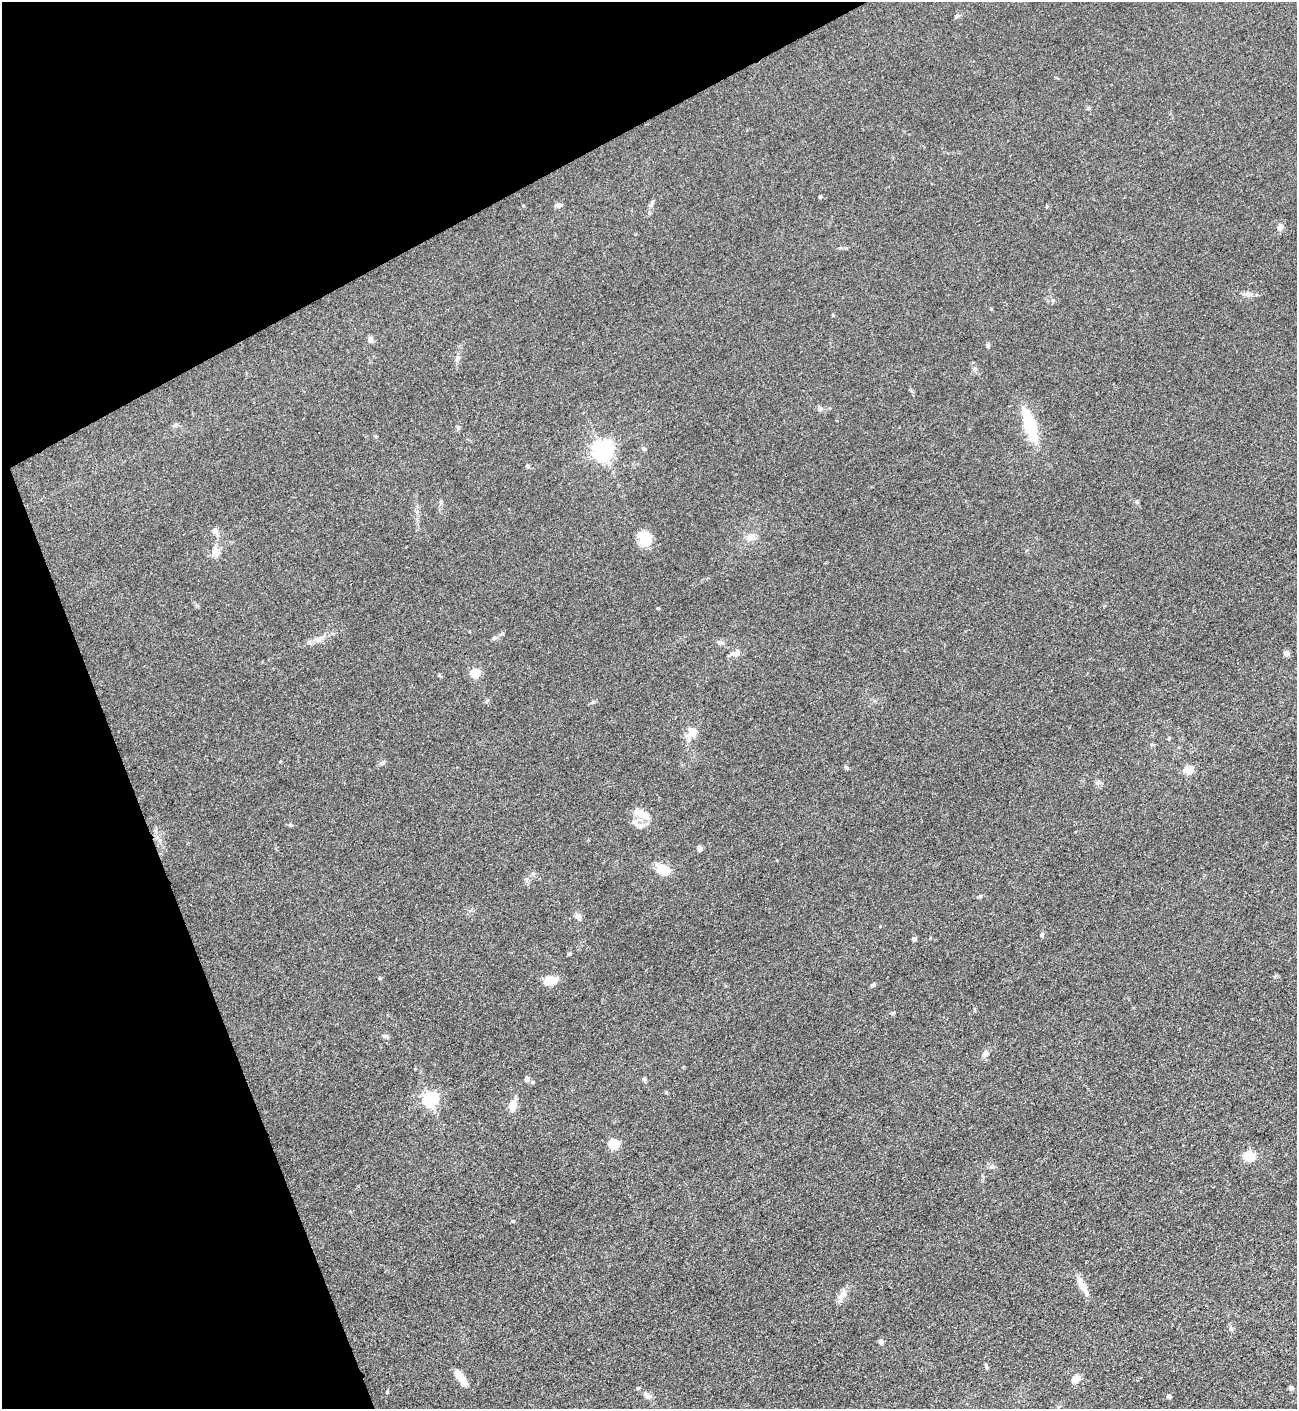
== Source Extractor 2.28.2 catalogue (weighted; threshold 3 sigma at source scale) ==
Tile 5 of 4 x 4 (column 1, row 2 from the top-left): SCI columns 286-1580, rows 2816-4222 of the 5618 x 5630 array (HDU 1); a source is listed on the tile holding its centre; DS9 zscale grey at full resolution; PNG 1299 x 1411 px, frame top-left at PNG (2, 2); no overlay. Shown black and unused: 21% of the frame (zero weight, under 3 of 4 exposures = <1% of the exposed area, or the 3 px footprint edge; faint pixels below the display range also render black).
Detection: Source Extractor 2.28.2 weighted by HDU 2 'WHT'; one run over the whole footprint, this tile lists its part. Background 0.0649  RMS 0.0058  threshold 0.0261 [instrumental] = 3 sigma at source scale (4.5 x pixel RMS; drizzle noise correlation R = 1.50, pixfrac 1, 0.05/0.05 arcsec/px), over >= 5 px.
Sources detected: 70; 1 inside a brighter listed object's ellipse — not listed separately; the other 69 listed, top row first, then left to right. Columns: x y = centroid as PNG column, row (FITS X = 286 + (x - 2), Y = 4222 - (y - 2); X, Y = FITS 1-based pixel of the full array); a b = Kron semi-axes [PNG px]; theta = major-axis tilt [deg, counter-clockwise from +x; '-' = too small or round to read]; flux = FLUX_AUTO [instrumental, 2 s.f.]
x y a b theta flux
956 16 7 5 28 0.96
1088 108 6 4 -45 0.8
820 197 4 3 - 1.2
652 203 10 5 69 1.5
523 205 5 3 - 0.44
559 205 8 6 0 1.9
1280 227 10 7 75 2.7
1248 294 10 7 1 2.3
370 339 7 6 - 2.1
988 345 5 5 - 1.1
975 369 7 5 47 1.1
820 408 7 6 - 1.7
1030 425 25 9 -72 37
458 429 7 4 89 0.84
644 449 6 5 - 1.1
602 450 7 7 - 320
528 466 5 4 - 0.91
441 501 6 3 19 0.69
214 531 9 7 -48 3.1
750 537 13 10 16 4.4
644 539 16 14 -87 12
215 552 14 10 -69 4.2
658 608 4 3 - 0.68
319 638 15 6 29 3.4
494 638 7 6 - 1.3
720 643 11 5 -10 1.7
735 653 14 7 16 2.8
1286 653 4 4 - 6.5
475 673 5 5 - 28
593 702 6 4 43 0.94
692 733 15 11 58 6.8
1169 738 4 4 - 0.64
382 763 7 4 45 1
846 767 6 4 -45 0.89
1188 770 5 5 - 22
1098 782 8 7 - 1.6
642 814 23 11 -24 7.6
290 825 6 4 -20 0.85
699 848 4 4 - 5.1
662 869 12 8 -23 15
980 896 6 4 44 0.77
578 917 12 5 -56 2
1042 935 7 4 63 0.94
914 939 4 4 - 2.3
569 954 5 4 - 0.98
550 981 13 8 7 11
873 985 7 5 36 1.1
385 1036 9 5 -12 1.2
985 1054 8 6 57 3
527 1079 6 5 - 2.2
644 1080 6 5 - 1.3
429 1099 6 6 - 140
512 1105 11 9 86 5.9
613 1144 5 5 - 36
1249 1156 10 9 - 14
992 1167 7 5 19 1.3
513 1221 5 3 - 0.5
1081 1283 25 8 -61 6.6
842 1295 19 8 53 4.2
1231 1329 7 5 -69 1.3
881 1341 4 4 - 4.3
986 1366 7 4 -64 0.94
460 1377 21 7 -54 7.1
1075 1379 9 6 51 5.6
638 1388 5 4 - 0.71
1291 1388 6 6 - 1.3
387 1392 4 4 - 0.54
648 1396 12 7 -38 2.8
1168 1396 4 4 - 2.6
Unlisted compact peaks at least as high as the median listed source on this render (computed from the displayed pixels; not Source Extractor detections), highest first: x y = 893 1013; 666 1092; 833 315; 457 357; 991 309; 415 1069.